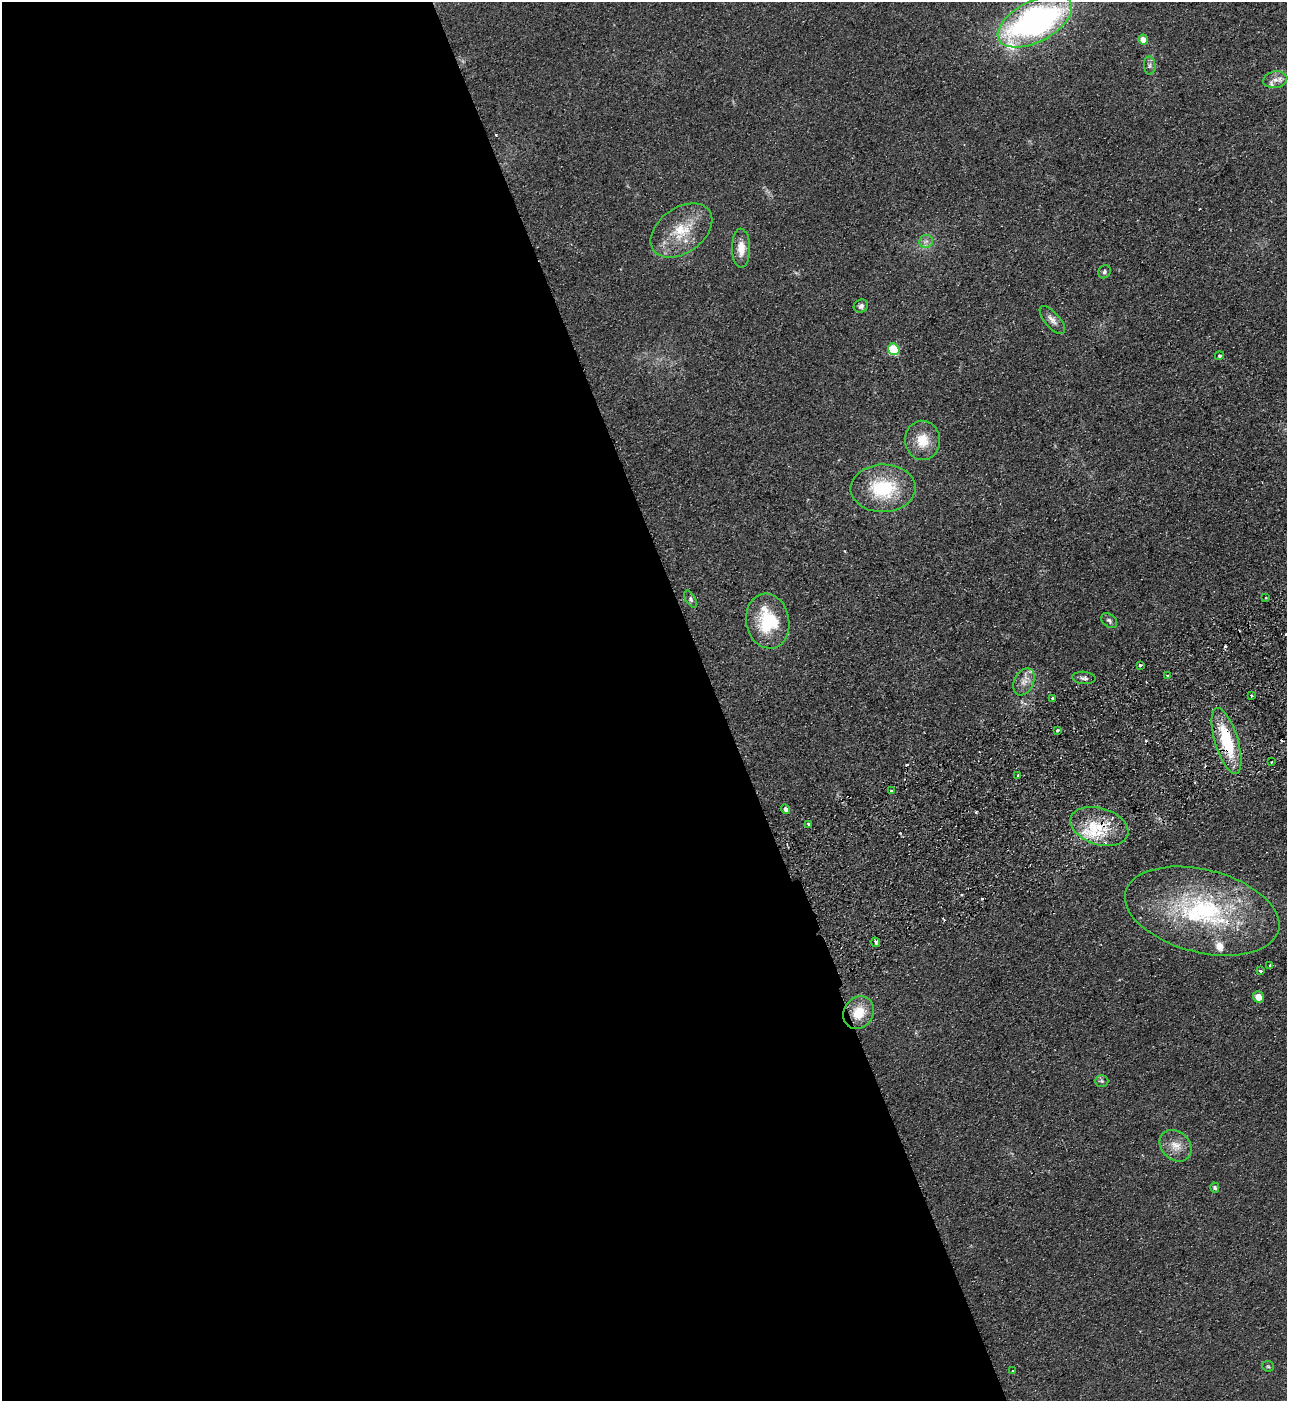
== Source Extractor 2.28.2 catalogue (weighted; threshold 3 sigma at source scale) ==
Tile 9 of 4 x 4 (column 1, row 3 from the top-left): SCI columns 183-1467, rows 1453-2851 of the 5634 x 5702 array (HDU 1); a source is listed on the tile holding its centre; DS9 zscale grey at full resolution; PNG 1289 x 1403 px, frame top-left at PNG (2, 2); each listed source drawn as its Kron ellipse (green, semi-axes under 4 px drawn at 4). Shown black and unused: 56% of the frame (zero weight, under 2 of 3 exposures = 3% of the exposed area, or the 3 px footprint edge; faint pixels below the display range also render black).
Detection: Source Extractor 2.28.2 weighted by HDU 2 'WHT'; one run over the whole footprint, this tile lists its part. Background 0.113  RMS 0.011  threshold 0.0487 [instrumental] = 3 sigma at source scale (4.5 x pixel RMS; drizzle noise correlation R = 1.50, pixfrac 1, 0.05/0.05 arcsec/px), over >= 5 px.
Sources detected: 58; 11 cosmic-ray / hot-pixel residue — neither listed nor drawn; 4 inside a brighter listed object's ellipse — not listed separately; the other 43 listed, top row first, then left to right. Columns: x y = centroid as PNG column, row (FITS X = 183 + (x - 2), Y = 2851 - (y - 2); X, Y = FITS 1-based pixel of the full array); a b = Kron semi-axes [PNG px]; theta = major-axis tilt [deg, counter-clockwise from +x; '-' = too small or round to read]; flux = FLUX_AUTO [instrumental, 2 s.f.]
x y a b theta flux
1035 21 40 20 27 360
1143 40 5 4 - 13
1150 66 9 6 -86 3.4
1275 80 12 8 11 7.6
681 230 34 22 35 42
926 241 7 6 - 4
741 248 19 9 -89 13
1104 272 7 6 - 2.4
861 306 7 6 - 3.4
1052 320 17 7 -49 6.3
894 349 6 5 - 69
1219 356 4 4 - 1.9
922 440 19 17 -86 22
883 488 32 24 1 66
1266 598 3 2 - 1.4
691 599 9 5 -59 2.5
768 621 28 21 -79 58
1109 621 9 6 -37 3
1140 665 3 3 - 4.4
1167 676 3 2 - 1.6
1084 678 12 6 -5 3.7
1024 682 14 9 65 8.8
1251 696 3 2 - 2.1
1053 698 3 3 - 3.3
1057 730 3 3 - 2.9
1227 741 34 11 -73 62
1272 762 3 2 - 1.8
1018 776 3 3 - 15
892 791 3 2 - 2.1
786 809 5 4 - 3.8
808 824 3 3 - 7.5
1099 826 30 18 -17 39
1202 911 79 41 -14 190
876 942 5 3 - 4.2
1270 965 4 2 - 0.86
1260 971 3 3 - 3.6
1258 997 6 5 - 12
859 1013 17 14 57 24
1102 1081 7 5 -2 2.3
1176 1146 17 14 -43 14
1215 1188 5 4 - 1.7
1268 1366 6 5 - 1.6
1013 1370 3 3 - 3.4
Overlapping masked pixels (flux is a lower limit): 2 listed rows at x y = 1227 741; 1099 826